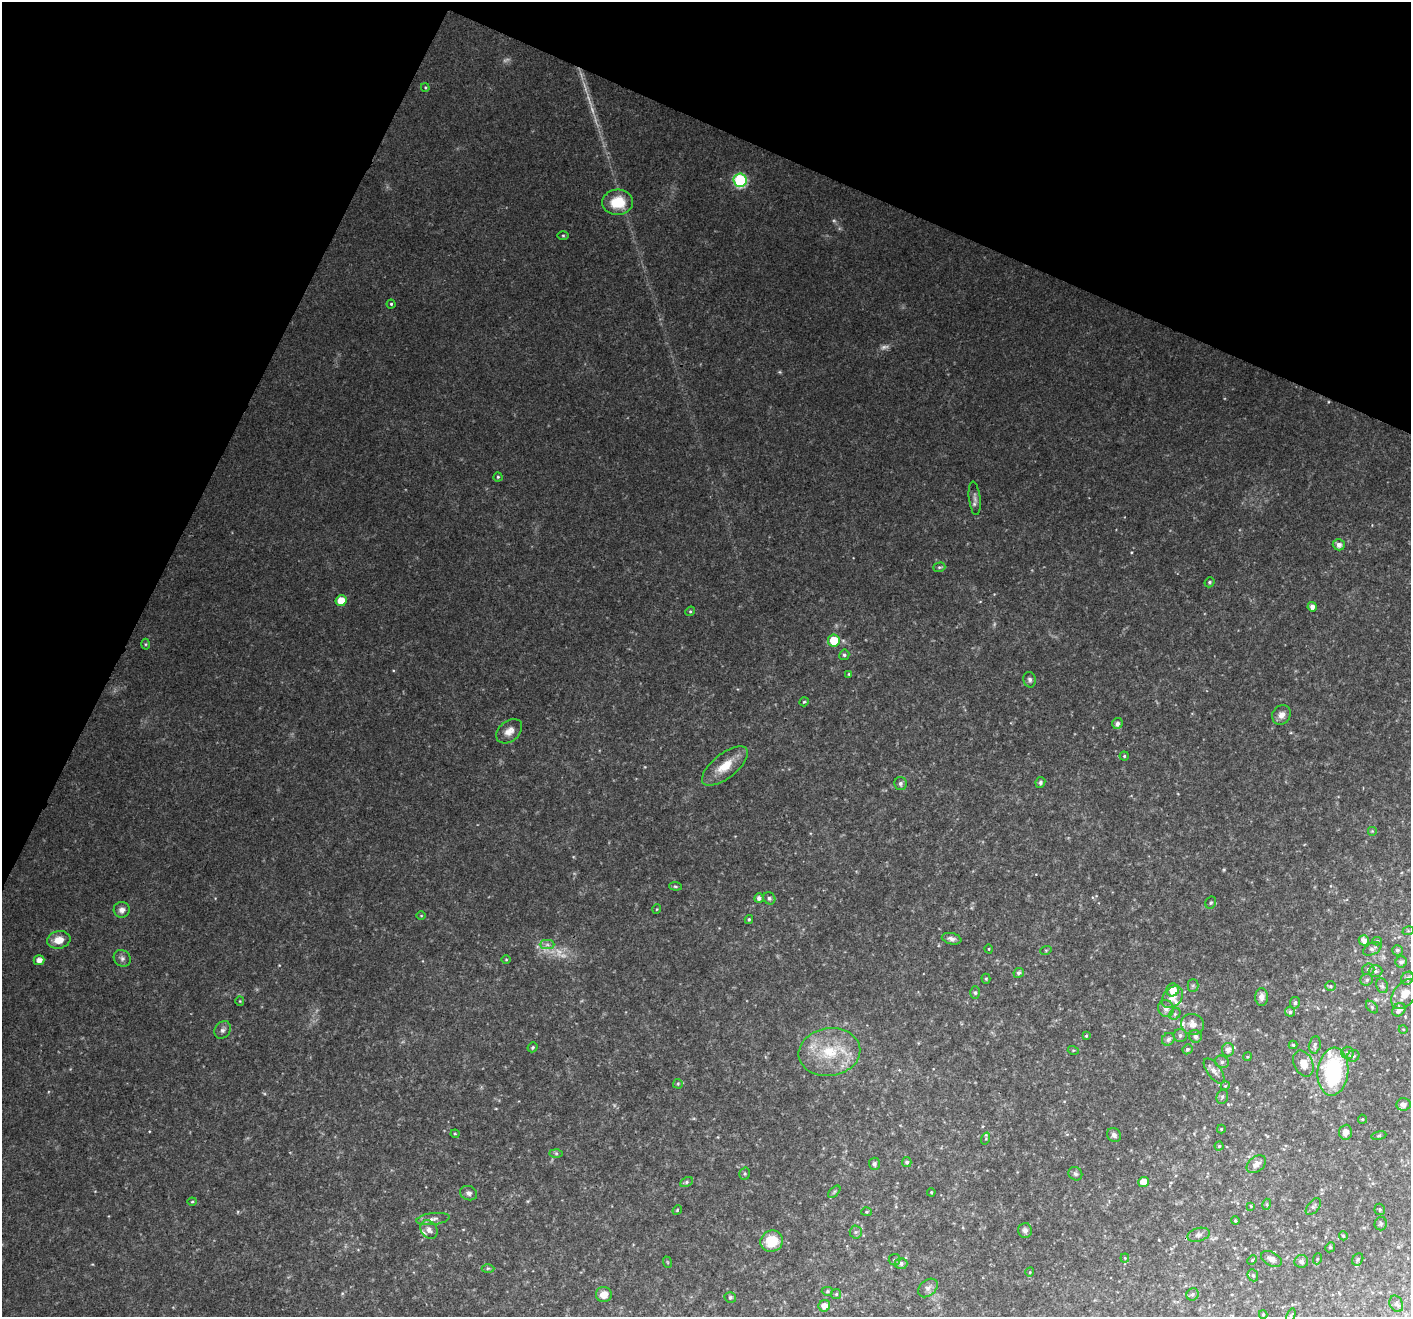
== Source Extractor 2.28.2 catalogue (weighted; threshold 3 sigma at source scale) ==
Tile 2 of 4 x 4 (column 2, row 1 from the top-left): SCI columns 1462-2870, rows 4295-5609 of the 5732 x 5894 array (HDU 1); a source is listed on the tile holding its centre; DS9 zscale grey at full resolution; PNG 1413 x 1319 px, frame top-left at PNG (2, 2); each listed source drawn as its Kron ellipse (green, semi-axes under 4 px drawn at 4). Shown black and unused: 22% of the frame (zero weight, under 3 of 4 exposures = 5% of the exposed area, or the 3 px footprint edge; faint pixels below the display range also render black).
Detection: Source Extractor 2.28.2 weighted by HDU 2 'WHT'; one run over the whole footprint, this tile lists its part. Background 0.0308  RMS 0.0034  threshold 0.0155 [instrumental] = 3 sigma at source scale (4.5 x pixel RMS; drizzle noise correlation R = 1.50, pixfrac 1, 0.0396/0.0396 arcsec/px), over >= 5 px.
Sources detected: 167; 8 too faint to see at this stretch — neither listed nor drawn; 6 inside a brighter listed object's ellipse — not listed separately; the other 153 listed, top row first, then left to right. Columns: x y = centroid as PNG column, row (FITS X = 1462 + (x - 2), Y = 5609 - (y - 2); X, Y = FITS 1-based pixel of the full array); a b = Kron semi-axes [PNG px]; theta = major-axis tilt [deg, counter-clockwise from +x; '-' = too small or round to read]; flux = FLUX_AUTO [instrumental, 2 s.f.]
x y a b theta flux
425 87 4 4 - 0.38
740 180 7 6 - 37
618 202 15 12 4 10
563 235 5 3 - 0.42
391 304 4 4 - 0.46
498 477 4 4 - 0.5
975 498 17 5 -84 1.6
1339 545 6 5 - 1.7
939 567 6 4 18 0.59
1210 582 5 4 - 0.62
341 601 5 5 - 5.7
1312 607 5 4 - 1.8
690 611 5 4 - 0.49
834 640 6 6 - 8.1
146 644 5 3 - 0.4
844 655 5 5 - 0.78
849 674 4 4 - 0.37
1030 680 8 6 -78 0.97
804 702 5 4 - 0.43
1281 715 10 9 - 2.3
1117 723 6 5 - 1.3
509 731 14 10 39 3
1124 756 4 4 - 0.47
725 766 27 12 39 7.2
1040 782 5 4 - 0.75
900 784 7 6 - 0.99
1372 831 5 5 - 0.43
675 886 6 4 -6 0.51
759 898 5 4 - 1.3
769 898 6 5 - 0.84
1211 903 6 5 - 0.69
657 909 5 3 - 0.29
122 910 8 8 - 1.9
421 916 5 3 - 0.3
749 919 4 3 - 0.51
1408 931 6 4 17 0.41
952 939 10 5 -12 1.3
59 940 12 8 12 4.5
1364 940 5 5 - 2.1
1377 941 5 4 - 0.58
547 945 7 4 0 0.98
989 949 4 3 - 0.29
1372 949 10 6 26 1.2
1046 950 6 3 18 0.36
1397 950 5 5 - 0.8
122 958 9 8 - 1.3
506 959 5 3 - 0.33
39 960 5 5 - 2.5
1401 962 6 5 - 1.1
1368 969 6 5 - 0.95
1376 971 7 6 - 0.7
1019 973 5 4 - 1
1407 978 7 6 - 1.3
986 979 5 4 - 0.46
1367 980 6 6 - 0.82
1193 986 6 5 - 0.67
1330 986 5 5 - 0.51
1382 986 8 5 -68 0.87
1173 990 6 6 - 3.6
975 993 6 5 - 0.59
1405 994 17 11 52 5.1
1173 997 12 9 48 3.6
1261 997 9 6 88 1.7
240 1001 4 4 - 0.35
1295 1003 5 5 - 0.82
1372 1007 7 4 -46 0.61
1166 1008 9 7 -64 2.3
1399 1010 7 6 - 2.3
1290 1012 5 4 - 0.89
1175 1014 6 5 - 0.73
1192 1024 11 10 - 3.7
1403 1029 4 3 - 0.28
223 1030 9 7 54 1.3
1180 1035 7 6 - 1
1086 1036 3 2 - 0.33
1195 1036 6 6 - 1.4
1168 1039 7 6 - 1.1
1293 1045 4 4 - 0.42
1315 1045 9 6 79 1
533 1047 5 4 - 0.67
1187 1049 5 4 - 0.8
1073 1050 5 3 - 0.35
1228 1050 7 6 - 1.9
829 1052 31 24 9 18
1348 1053 6 6 - 0.96
1353 1056 6 5 - 0.85
1247 1057 4 3 - 0.37
1222 1062 7 6 - 0.98
1303 1064 13 9 -65 4.3
1214 1071 15 7 -53 2.1
1333 1072 24 15 84 32
678 1084 5 5 - 0.42
1225 1086 4 3 - 0.28
1222 1097 7 5 74 0.73
1403 1104 7 6 - 1.7
1362 1119 4 4 - 0.38
1221 1129 4 4 - 0.33
1346 1132 7 6 - 2.6
455 1134 4 4 - 0.39
1114 1135 7 6 - 1.1
1379 1136 7 4 9 0.51
986 1139 6 4 73 0.48
1219 1146 4 4 - 0.46
556 1153 6 4 -1 0.63
907 1162 5 4 - 0.79
874 1164 6 5 - 0.81
1256 1164 11 7 38 1.9
745 1174 6 5 - 0.61
1075 1174 7 6 - 0.91
686 1182 6 4 28 0.67
1144 1182 5 5 - 3.9
834 1192 7 4 45 0.53
931 1192 4 3 - 0.31
469 1193 9 7 -23 1.2
192 1202 4 4 - 0.42
1267 1204 5 3 - 0.4
1251 1206 4 4 - 0.31
1313 1207 10 5 51 0.93
1380 1209 6 5 - 0.56
677 1210 5 4 - 0.4
866 1212 5 4 - 0.42
433 1219 17 6 7 1.8
1235 1221 4 4 - 0.48
1381 1224 7 6 - 0.64
429 1230 10 7 -57 2.1
1025 1230 7 6 - 1.3
856 1232 6 6 - 0.82
1198 1235 11 6 15 1.3
1343 1236 4 4 - 0.57
772 1241 11 10 - 9.1
1330 1247 5 4 - 0.55
1125 1258 4 4 - 0.35
1271 1259 11 6 -27 1.8
1317 1259 5 3 - 0.37
1358 1259 6 5 - 0.65
895 1260 6 6 - 0.75
1252 1260 5 4 - 0.43
1301 1261 7 6 - 1.1
667 1262 6 3 -70 0.33
901 1264 6 5 - 1.3
488 1268 6 4 1 0.55
1030 1272 5 3 - 0.28
1253 1275 6 5 - 0.63
928 1288 11 8 40 1.6
827 1291 5 4 - 0.52
836 1294 5 5 - 0.54
1193 1294 6 5 - 0.84
604 1295 8 7 - 3.5
730 1297 6 5 - 0.6
1396 1304 8 6 -64 0.96
824 1306 6 5 - 2.4
1263 1315 4 4 - 0.43
1291 1315 7 4 70 0.45
Isophote crosses this tile's border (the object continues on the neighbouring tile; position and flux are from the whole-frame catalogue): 1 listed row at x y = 1291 1315
Unlisted compact peaks at least as high as the median listed source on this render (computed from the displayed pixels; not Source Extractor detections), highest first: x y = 1131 552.